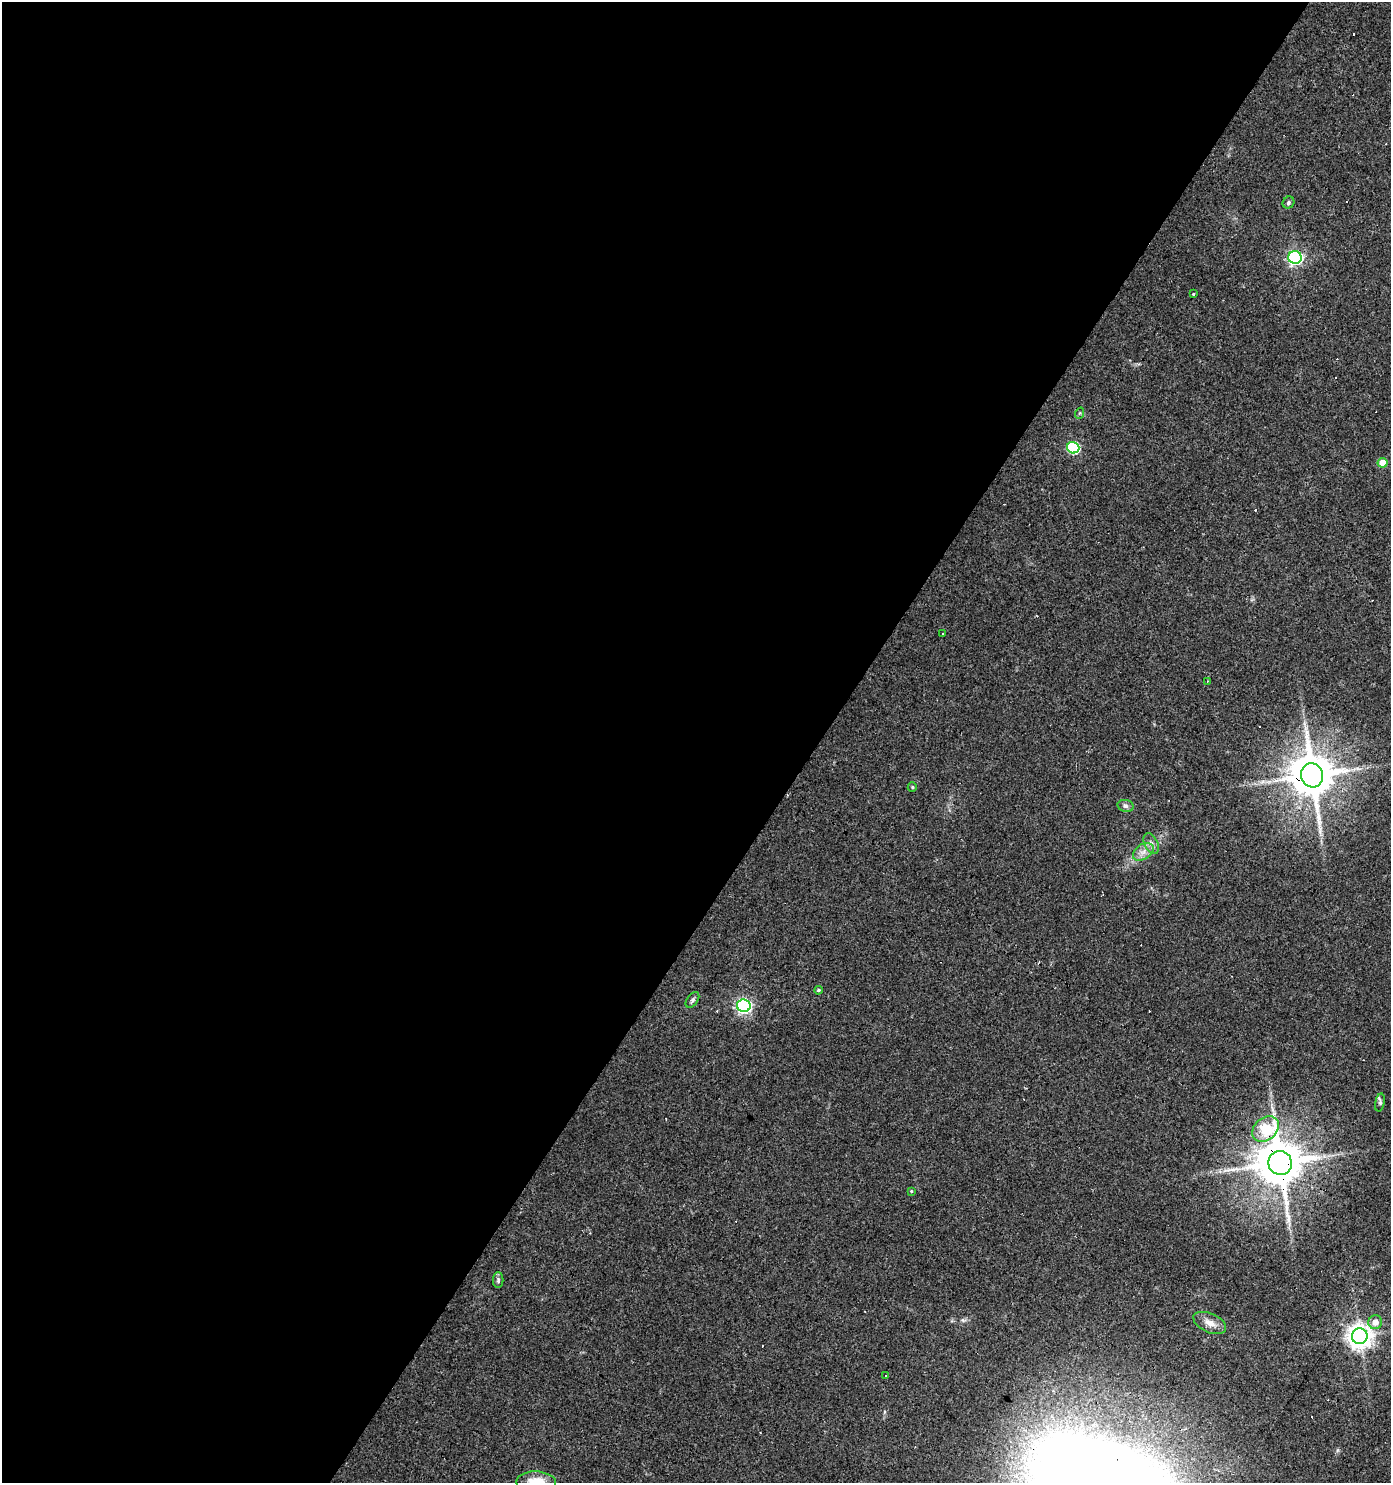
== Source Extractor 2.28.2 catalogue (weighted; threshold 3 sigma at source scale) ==
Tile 5 of 4 x 4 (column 1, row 2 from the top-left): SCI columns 184-1572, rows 2970-4450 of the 5986 x 5932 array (HDU 1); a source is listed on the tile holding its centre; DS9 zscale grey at full resolution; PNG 1393 x 1485 px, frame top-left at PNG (2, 2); each listed source drawn as its Kron ellipse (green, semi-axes under 4 px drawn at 4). Shown black and unused: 59% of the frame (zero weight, under 3 of 4 exposures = <1% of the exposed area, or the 3 px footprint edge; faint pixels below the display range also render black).
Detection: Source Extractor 2.28.2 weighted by HDU 2 'WHT'; one run over the whole footprint, this tile lists its part. Background 0.0318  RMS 0.0037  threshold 0.0166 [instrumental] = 3 sigma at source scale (4.5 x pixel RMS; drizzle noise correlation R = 1.50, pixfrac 1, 0.0396/0.0396 arcsec/px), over >= 5 px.
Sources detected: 44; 17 cosmic-ray / hot-pixel residue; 1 long thin detection or spike segment (spike, bleed or trail) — neither listed nor drawn; the other 26 listed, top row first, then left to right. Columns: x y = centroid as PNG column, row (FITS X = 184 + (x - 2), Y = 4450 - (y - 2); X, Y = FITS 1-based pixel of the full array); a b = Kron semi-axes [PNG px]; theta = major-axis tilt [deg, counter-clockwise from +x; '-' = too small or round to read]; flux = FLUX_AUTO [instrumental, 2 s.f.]
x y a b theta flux
1288 203 6 5 - 0.85
1295 257 7 6 - 78
1194 294 3 3 - 3
1080 413 5 3 - 0.37
1073 448 6 6 - 39
1383 463 5 5 - 5.3
942 633 3 3 - 0.91
1208 681 3 2 - 0.24
1312 775 12 11 - 1500
912 787 5 4 - 0.43
1126 806 8 6 -15 1.1
1151 844 11 6 -62 1.7
1143 852 11 7 34 2.5
818 990 4 3 - 0.51
692 1000 9 5 53 0.96
744 1006 7 6 - 97
1380 1102 9 4 79 0.75
1265 1129 15 11 41 24
1280 1163 12 11 - 1700
911 1191 4 4 - 0.43
498 1280 8 5 90 0.88
1375 1322 7 6 - 2.9
1210 1323 17 9 -24 3.2
1360 1336 8 8 - 340
886 1376 3 3 - 0.74
536 1482 20 11 -2 9.2
Overlapping masked pixels (flux is a lower limit): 3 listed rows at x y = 1312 775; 1265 1129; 1280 1163
Isophote crosses this tile's border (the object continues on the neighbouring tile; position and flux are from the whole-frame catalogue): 1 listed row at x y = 536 1482